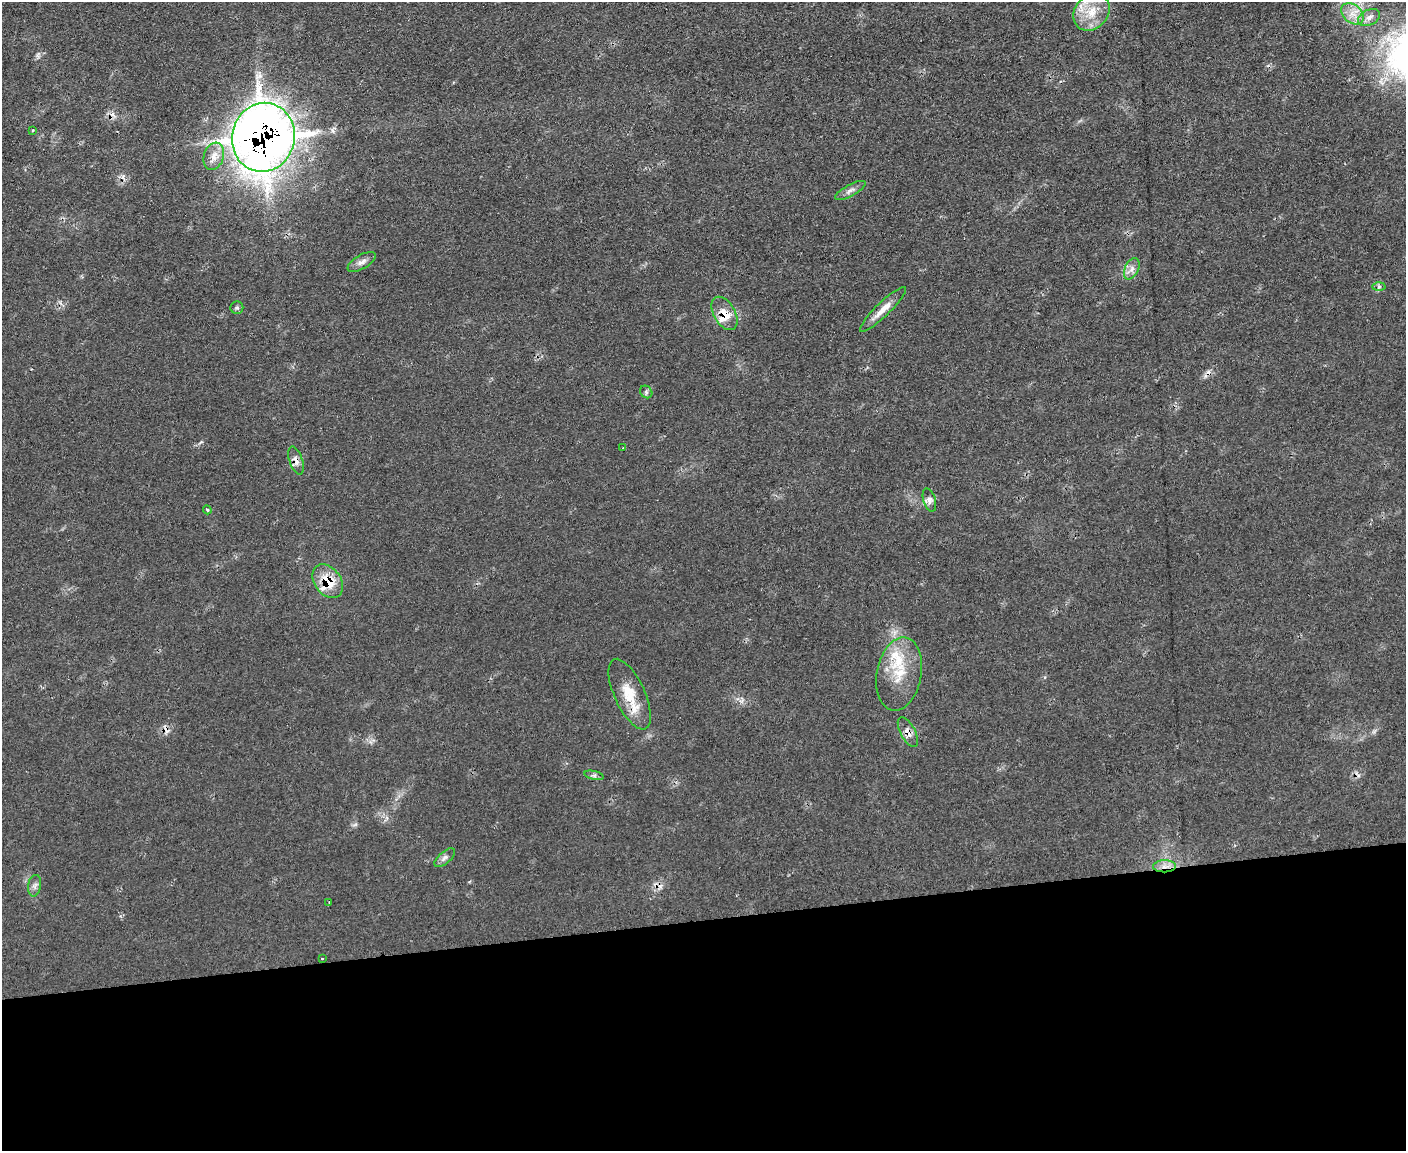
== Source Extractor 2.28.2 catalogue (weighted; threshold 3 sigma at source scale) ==
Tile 11 of 3 x 4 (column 2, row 4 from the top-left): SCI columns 1638-3041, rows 1-1149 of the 4570 x 4596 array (HDU 1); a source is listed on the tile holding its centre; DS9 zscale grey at full resolution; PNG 1408 x 1153 px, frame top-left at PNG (2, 2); each listed source drawn as its Kron ellipse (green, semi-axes under 4 px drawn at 4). Shown black and unused: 20% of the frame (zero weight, under 2 of 3 exposures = <1% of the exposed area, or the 3 px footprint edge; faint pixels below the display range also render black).
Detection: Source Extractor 2.28.2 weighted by HDU 2 'WHT'; one run over the whole footprint, this tile lists its part. Background 0.0564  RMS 0.0088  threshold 0.0394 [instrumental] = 3 sigma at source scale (4.5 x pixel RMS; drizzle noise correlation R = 1.50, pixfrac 1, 0.05/0.05 arcsec/px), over >= 5 px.
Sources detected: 33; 2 cosmic-ray / hot-pixel residue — neither listed nor drawn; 3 inside a brighter listed object's ellipse — not listed separately; the other 28 listed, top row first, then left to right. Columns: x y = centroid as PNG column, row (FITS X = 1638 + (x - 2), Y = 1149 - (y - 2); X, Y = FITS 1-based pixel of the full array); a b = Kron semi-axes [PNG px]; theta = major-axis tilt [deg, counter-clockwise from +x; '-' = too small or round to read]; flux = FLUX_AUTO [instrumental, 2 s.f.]
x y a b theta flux
1091 12 20 16 50 22
1352 14 13 9 -39 9.2
1369 17 12 7 26 5.4
33 130 3 3 - 0.73
263 137 35 31 76 1300
214 156 14 10 71 8.9
850 190 17 5 29 4.2
362 262 16 7 30 4.9
1132 269 11 7 64 4.8
1379 287 6 4 2 1.7
237 308 6 6 - 2.1
883 309 31 7 44 11
724 313 18 10 -60 14
646 392 7 5 -49 1.9
623 448 3 3 - 1.2
296 461 15 6 -71 5.1
929 500 12 6 -73 3.8
207 510 4 4 - 1.1
328 581 18 13 -54 25
899 674 37 22 80 33
630 694 38 15 -65 26
908 732 16 7 -62 6
594 775 10 4 -13 2.2
445 858 12 6 40 3.4
1165 866 11 6 1 5.5
35 886 11 6 81 3.4
329 902 2 2 - 0.6
322 958 3 3 - 1.6
Overlapping masked pixels (flux is a lower limit): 7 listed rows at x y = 263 137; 724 313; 296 461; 328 581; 630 694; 908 732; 1165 866